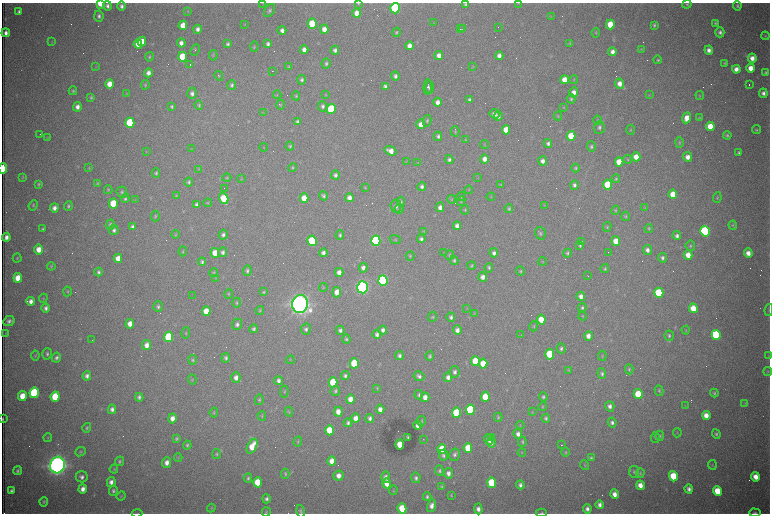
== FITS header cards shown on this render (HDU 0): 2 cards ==
NAXIS1  =                 1536 /fastest changing axis
NAXIS2  =                 1023 /next to fastest changing axis

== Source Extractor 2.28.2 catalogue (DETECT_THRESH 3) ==
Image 1536 x 1023 px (HDU 0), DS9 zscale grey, zoomed out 1/2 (1 PNG px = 2 x 2 image px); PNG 772 x 516 px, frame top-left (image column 1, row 1022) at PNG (2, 3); each listed source drawn as its Kron ellipse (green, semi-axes under 4 px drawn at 4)
Background 3040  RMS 34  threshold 102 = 3 sigma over >= 5 px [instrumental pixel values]
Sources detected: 543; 91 cannot appear on this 1/2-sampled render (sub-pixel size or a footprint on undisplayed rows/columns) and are neither listed nor drawn; the other 452 listed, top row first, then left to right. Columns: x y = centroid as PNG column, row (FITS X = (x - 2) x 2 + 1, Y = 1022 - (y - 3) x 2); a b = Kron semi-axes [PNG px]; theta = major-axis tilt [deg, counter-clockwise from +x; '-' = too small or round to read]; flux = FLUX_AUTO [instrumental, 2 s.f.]
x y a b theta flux
263 3 3 2 - 2.8e+03
358 3 4 3 - 6.2e+03
519 3 3 2 - 3.1e+03
101 4 4 3 - 1.8e+05
687 4 4 4 - 9.0e+03
465 5 4 4 - 1.3e+04
107 6 5 4 - 2.5e+04
122 6 4 4 - 2.3e+04
737 6 4 4 - 1.3e+04
395 8 5 4 - 1.0e+06
269 10 7 5 55 1.6e+04
188 11 4 3 - 6.5e+03
19 12 4 3 - 1.9e+04
357 13 5 4 - 7.5e+04
99 16 5 4 - 2.1e+04
551 16 4 2 - 4.4e+03
434 23 4 2 - 4.2e+03
715 23 4 3 - 9.7e+03
312 24 5 4 - 2.5e+05
610 24 5 4 - 1.8e+05
183 25 5 4 - 1.0e+05
245 25 4 3 - 4.9e+03
654 25 4 3 - 1.1e+04
498 27 2 1 - 1.9e+03
198 29 4 4 - 3.0e+04
324 29 4 4 - 5.9e+04
460 29 2 1 - 2.9e+03
463 29 2 1 - 2.5e+03
282 30 4 4 - 3.0e+04
397 32 5 3 - 9.4e+03
720 32 5 4 - 2.1e+04
6 33 4 3 - 3.5e+04
596 33 5 3 - 7.6e+03
765 36 4 3 - 6.3e+03
52 42 3 2 - 4.1e+03
142 42 5 4 - 1.2e+05
181 43 4 4 - 3.6e+04
570 43 4 3 - 7.7e+03
138 44 5 4 - 6.6e+04
228 44 4 3 - 1.7e+04
268 44 4 3 - 2.2e+04
409 46 4 4 - 4.7e+04
254 47 5 3 - 7.2e+03
641 49 4 4 - 6.1e+03
195 50 6 3 63 1.0e+04
304 50 4 4 - 4.4e+04
335 50 4 4 - 2.5e+04
709 50 4 4 - 3.3e+04
613 52 4 4 - 4.1e+04
213 55 5 4 - 8.9e+03
439 55 4 4 - 4.5e+04
499 56 4 4 - 3.8e+04
149 57 4 3 - 8.5e+03
183 57 5 4 - 2.7e+05
752 58 4 4 - 5.1e+04
658 60 4 4 - 1.1e+04
326 63 5 4 - 1.4e+04
725 63 4 4 - 9.0e+03
190 65 2 1 - 2.1e+05
96 67 3 2 - 3.9e+03
289 67 4 3 - 8.7e+03
473 67 3 2 - 4.1e+03
751 68 4 4 - 8.0e+04
736 69 4 4 - 5.0e+04
272 71 2 1 - 1.9e+03
148 73 4 4 - 3.8e+04
766 73 4 3 - 1.1e+04
219 76 5 4 - 8.9e+03
395 76 4 4 - 2.3e+04
302 80 5 4 - 1.6e+04
564 80 4 4 - 9.2e+04
574 80 4 3 - 5.5e+03
110 84 5 4 - 9.8e+04
620 84 5 4 - 5.8e+04
749 84 2 1 - 4.9e+03
145 85 5 3 - 7.8e+03
232 85 5 4 - 1.6e+04
385 86 4 3 - 2.1e+04
428 87 7 3 88 1.4e+04
430 88 6 3 89 1.8e+04
73 91 4 3 - 9.4e+03
574 92 5 4 - 5.0e+04
126 93 4 3 - 4.4e+03
192 93 6 4 89 2.6e+04
763 93 4 4 - 2.6e+04
277 95 4 3 - 6.2e+03
325 95 3 2 - 3.4e+03
649 95 4 2 - 3.8e+03
296 96 4 4 - 9.6e+03
700 96 4 4 - 7.4e+03
91 97 4 3 - 1.1e+04
571 99 4 4 - 1.1e+04
470 100 4 4 - 1.9e+04
438 102 4 4 - 4.3e+04
199 105 5 4 - 1.1e+04
281 105 5 3 - 6.3e+03
171 106 4 3 - 1.3e+04
323 106 5 4 - 1.9e+04
77 107 4 4 - 3.9e+04
564 107 4 3 - 5.5e+03
331 109 5 4 - 5.3e+05
263 113 3 2 - 3.8e+03
495 114 5 5 - 3.0e+04
498 116 5 4 - 2.8e+04
558 116 4 4 - 6.3e+03
687 118 5 4 - 8.1e+04
699 118 4 3 - 5.3e+03
597 120 4 3 - 6.2e+03
427 121 5 4 - 1.2e+04
297 122 4 3 - 1.5e+04
130 123 5 4 - 5.4e+05
421 124 5 4 - 5.8e+04
710 126 5 4 - 1.4e+05
599 127 6 5 - 1.9e+04
506 130 5 4 - 1.2e+05
630 130 5 4 - 7.8e+03
756 130 4 4 - 9.1e+03
455 131 5 3 - 7.5e+03
40 134 3 1 - 7.0e+03
727 135 4 4 - 1.1e+04
438 136 5 4 - 1.7e+04
571 136 5 4 - 2.0e+05
47 138 4 4 - 6.4e+03
465 140 4 4 - 7.2e+03
679 142 5 3 - 9.3e+03
548 143 4 4 - 1.9e+04
484 144 4 3 - 4.7e+03
290 146 4 4 - 1.1e+04
264 147 4 3 - 4.3e+03
591 147 5 4 - 1.4e+04
192 149 4 3 - 4.8e+03
146 151 4 2 - 3.8e+03
391 151 6 4 -19 6.1e+04
739 153 3 3 - 1.4e+04
636 157 4 4 - 8.8e+04
688 157 5 4 - 4.7e+04
485 159 5 4 - 4.6e+04
628 159 4 3 - 7.2e+03
449 160 4 4 - 1.7e+04
406 161 4 3 - 5.3e+03
543 161 4 4 - 3.5e+04
619 162 4 4 - 1.2e+05
418 163 3 3 - 3.8e+03
89 168 3 3 - 5.3e+03
293 168 4 4 - 9.5e+03
576 168 4 4 - 1.1e+04
3 169 5 2 - 3.0e+05
199 169 4 4 - 6.8e+03
156 173 4 4 - 1.3e+04
335 175 4 4 - 2.0e+04
23 177 4 3 - 6.3e+03
478 177 3 2 - 3.5e+03
227 178 4 3 - 6.9e+03
241 179 4 3 - 5.5e+03
616 179 4 4 - 9.0e+03
189 182 4 3 - 1.3e+04
39 184 3 3 - 9.5e+03
97 184 4 3 - 8.9e+03
501 185 4 3 - 6.2e+03
574 185 4 4 - 2.0e+04
607 185 5 4 - 2.7e+05
422 186 4 4 - 2.2e+04
224 188 2 1 - 4.6e+03
365 188 4 4 - 6.3e+03
108 190 4 4 - 7.3e+03
469 190 4 3 - 5.3e+03
122 192 5 5 - 1.4e+04
673 194 5 4 - 1.6e+05
176 195 4 4 - 7.2e+03
323 196 5 4 - 1.5e+04
461 197 4 4 - 7.8e+03
491 197 4 3 - 4.6e+03
125 198 5 4 - 1.4e+04
224 198 6 4 -74 2.3e+05
304 198 5 4 - 1.2e+05
349 198 4 4 - 4.1e+04
717 198 5 4 - 9.0e+03
452 199 4 3 - 5.6e+03
135 200 4 2 - 4.4e+03
461 201 5 3 - 7.1e+03
401 202 5 4 - 9.0e+03
113 203 5 4 - 2.3e+05
208 203 4 3 - 6.2e+03
33 205 5 4 - 8.6e+03
197 205 4 4 - 2.2e+04
544 205 4 3 - 4.8e+03
68 206 4 3 - 1.2e+04
396 206 6 5 - 2.4e+04
440 207 5 4 - 3.4e+04
54 208 4 4 - 3.4e+04
645 208 4 3 - 5.5e+03
399 209 4 4 - 9.8e+03
509 209 4 4 - 1.1e+04
465 210 4 3 - 7.0e+03
616 210 5 4 - 8.6e+03
155 216 5 4 - 9.5e+03
626 216 5 4 - 9.2e+03
110 225 5 4 - 1.8e+04
733 225 4 4 - 7.7e+03
457 226 4 4 - 3.5e+04
133 227 4 4 - 2.7e+04
607 227 5 3 - 7.7e+03
649 228 4 4 - 8.9e+03
43 229 3 3 - 1.1e+04
114 230 5 4 - 2.1e+04
424 231 4 3 - 5.5e+03
705 231 5 4 - 1.2e+06
540 233 6 5 - 1.5e+04
175 234 4 3 - 5.7e+03
223 235 5 4 - 2.2e+04
340 235 4 4 - 1.5e+04
677 236 4 4 - 2.3e+04
6 237 4 3 - 3.4e+04
395 239 5 4 - 8.4e+03
421 239 4 4 - 2.1e+04
312 241 5 4 - 7.1e+05
376 241 5 4 - 1.6e+06
581 241 4 2 - 3.7e+03
616 241 5 4 - 9.2e+04
580 245 4 3 - 1.3e+04
690 246 5 4 - 1.1e+04
39 249 5 4 - 7.8e+04
647 250 5 4 - 3.2e+04
183 251 5 3 - 7.2e+03
223 252 5 4 - 2.1e+04
608 252 2 1 - 4.0e+03
215 253 5 4 - 1.0e+05
323 253 4 3 - 2.9e+04
444 253 3 3 - 5.6e+03
494 253 4 4 - 2.6e+04
567 253 4 4 - 1.3e+04
748 253 4 4 - 5.4e+04
450 255 4 3 - 8.7e+03
688 255 5 4 - 8.0e+04
410 256 5 4 - 7.4e+03
17 258 4 3 - 7.0e+03
118 258 4 4 - 7.5e+04
662 258 5 4 - 1.9e+04
454 260 4 4 - 1.2e+04
202 262 4 3 - 1.5e+04
542 262 4 3 - 4.3e+03
51 266 4 3 - 6.9e+03
471 266 4 4 - 9.5e+03
363 268 5 4 - 3.4e+04
489 268 5 4 - 1.3e+04
605 269 4 3 - 1.1e+04
247 271 5 4 - 1.5e+04
521 271 4 4 - 9.1e+03
99 272 4 3 - 1.7e+04
339 272 4 4 - 4.1e+04
214 273 4 4 - 7.8e+03
588 276 2 1 - 5.6e+03
483 277 5 4 - 3.8e+04
18 278 5 4 - 1.1e+05
216 278 3 3 - 4.4e+03
383 280 5 4 - 1.7e+06
323 287 4 3 - 4.9e+03
362 287 6 5 - 3.6e+06
68 291 5 4 - 9.0e+03
264 292 4 3 - 9.4e+03
337 292 5 4 - 7.0e+04
659 293 5 4 - 3.7e+05
228 294 5 4 - 8.6e+03
193 296 2 1 - 3.3e+03
581 296 4 4 - 3.8e+04
43 298 5 3 - 6.0e+03
31 301 4 3 - 3.7e+04
237 303 5 4 - 1.1e+04
300 304 9 8 - 9.1e+06
158 306 5 4 - 1.6e+04
46 308 4 3 - 2.2e+04
467 308 3 2 - 3.1e+03
582 308 4 4 - 1.3e+04
693 308 5 4 - 1.4e+05
260 310 4 4 - 8.5e+03
769 310 6 3 81 8.4e+03
206 311 5 4 - 1.2e+05
474 313 4 2 - 4.6e+03
583 316 4 3 - 6.0e+03
433 317 5 4 - 1.0e+04
451 317 4 4 - 1.9e+04
541 319 5 4 - 1.2e+05
9 321 6 5 - 2.4e+04
130 324 5 4 - 7.0e+04
237 324 6 5 - 2.3e+04
534 326 5 4 - 9.1e+03
254 329 4 4 - 1.6e+04
306 329 6 5 - 2.0e+04
340 330 4 4 - 2.2e+04
383 330 4 4 - 2.7e+04
457 330 5 4 - 3.6e+04
686 330 4 3 - 6.3e+03
5 333 4 3 - 4.2e+03
186 333 6 3 86 7.8e+03
377 334 4 4 - 2.4e+04
521 334 2 1 - 3.4e+03
716 335 5 4 - 8.8e+05
588 336 5 4 - 5.1e+04
669 336 5 4 - 1.4e+04
169 337 5 4 - 5.2e+05
346 339 4 4 - 1.1e+04
92 340 2 1 - 2.2e+03
147 345 5 4 - 4.9e+04
561 348 5 4 - 1.7e+04
47 354 6 5 - 1.6e+04
550 354 5 4 - 3.3e+05
35 356 5 3 - 5.9e+03
399 356 4 4 - 1.8e+04
430 356 5 4 - 1.4e+04
602 356 5 3 - 6.8e+03
769 356 4 2 - 3.9e+03
56 358 5 4 - 2.0e+04
226 358 4 4 - 1.5e+04
193 360 5 3 - 1.1e+04
290 360 4 3 - 4.9e+03
475 361 5 4 - 2.5e+05
354 363 5 4 - 3.1e+05
483 364 5 4 - 1.5e+05
629 369 5 3 - 1.1e+04
569 370 4 3 - 5.5e+03
455 372 6 5 - 2.5e+04
768 372 4 3 - 5.9e+03
602 373 5 4 - 1.5e+04
87 376 4 4 - 2.7e+04
345 376 4 4 - 1.9e+04
419 376 5 4 - 2.2e+04
448 377 5 4 - 3.4e+04
236 378 5 4 - 3.8e+04
192 380 5 3 - 6.9e+03
278 381 4 3 - 2.4e+04
333 382 5 4 - 2.8e+05
377 388 3 3 - 6.7e+03
335 391 5 4 - 1.6e+04
659 391 5 3 - 1.0e+04
284 392 6 3 84 8.5e+03
34 393 5 4 - 9.3e+05
714 393 4 4 - 1.2e+04
638 394 5 4 - 2.7e+05
419 395 4 4 - 1.3e+04
22 396 5 4 - 1.2e+05
55 397 5 4 - 3.3e+05
139 397 4 3 - 1.8e+04
425 397 4 4 - 5.6e+04
485 397 5 4 - 1.7e+05
543 397 4 3 - 1.4e+04
350 399 5 4 - 7.2e+04
259 400 5 3 - 1.0e+04
745 403 3 2 - 3.9e+03
543 406 4 3 - 6.8e+03
610 406 5 4 - 3.2e+04
685 406 4 2 - 3.7e+03
112 409 5 4 - 2.8e+04
380 409 4 4 - 4.3e+04
470 410 5 4 - 7.2e+05
214 412 5 4 - 8.5e+03
289 412 5 4 - 8.2e+03
338 412 5 4 - 6.1e+04
532 412 4 3 - 5.0e+03
456 413 5 4 - 4.2e+05
706 415 4 4 - 7.4e+04
262 416 5 3 - 7.1e+03
498 417 4 4 - 9.5e+03
172 418 5 4 - 5.1e+04
356 418 5 4 - 6.5e+04
370 418 4 4 - 2.2e+04
546 418 4 4 - 1.3e+04
3 419 4 1 - 6.9e+03
421 421 5 4 - 1.0e+04
348 423 4 3 - 1.9e+04
612 423 5 4 - 2.2e+04
418 425 4 3 - 4.2e+04
520 425 4 4 - 7.1e+03
87 428 5 4 - 1.1e+04
329 430 5 4 - 2.5e+05
677 433 4 2 - 3.6e+03
518 434 5 4 - 3.6e+04
716 434 5 4 - 1.4e+04
660 436 5 4 - 9.7e+03
408 437 3 2 - 8.6e+03
491 437 2 1 - 1.4e+05
48 438 4 3 - 6.3e+03
177 438 4 3 - 1.1e+04
655 438 5 4 - 9.5e+03
424 439 2 1 - 2.0e+03
489 439 5 4 - 4.3e+04
298 442 5 3 - 6.3e+03
491 442 5 3 - 3.1e+04
522 442 5 4 - 1.0e+04
187 445 4 4 - 1.0e+04
400 445 5 4 - 1.4e+05
562 445 2 1 - 6.3e+03
252 446 8 4 63 1.2e+05
468 448 5 4 - 2.3e+05
442 449 5 4 - 1.8e+05
80 452 6 4 24 1.1e+04
566 452 5 4 - 8.7e+03
522 453 4 2 - 5.1e+03
217 454 5 4 - 9.8e+03
443 455 6 4 -89 1.6e+04
455 455 6 5 - 2.1e+04
178 458 4 3 - 5.6e+03
591 458 4 3 - 1.3e+04
120 461 5 4 - 1.2e+04
332 461 5 4 - 7.8e+04
167 463 5 4 - 4.3e+04
57 465 8 7 - 7.9e+06
584 465 5 4 - 8.3e+03
712 465 5 3 - 7.0e+03
114 469 4 3 - 6.8e+03
17 471 4 4 - 1.5e+04
439 471 5 4 - 1.5e+04
634 472 6 5 - 1.4e+04
448 473 5 4 - 3.5e+04
640 473 5 4 - 9.1e+03
285 474 5 3 - 1.0e+04
339 476 5 5 - 4.6e+04
673 476 5 4 - 2.5e+05
82 477 6 5 - 2.7e+04
386 477 6 4 -89 2.8e+04
755 477 5 4 - 7.9e+04
248 478 4 4 - 1.3e+04
416 478 5 4 - 1.9e+04
111 482 5 4 - 3.4e+04
258 482 5 4 - 2.0e+05
387 483 5 4 - 1.4e+05
492 483 5 4 - 5.1e+05
520 485 4 4 - 2.3e+04
640 485 4 4 - 6.9e+04
442 486 4 4 - 9.1e+03
83 489 4 4 - 4.5e+04
689 489 4 3 - 2.7e+04
393 490 5 3 - 6.0e+03
11 491 4 3 - 1.9e+04
113 491 5 4 - 1.6e+04
717 491 5 4 - 2.0e+05
614 494 5 4 - 5.1e+04
451 495 3 2 - 6.7e+03
121 496 5 2 - 5.6e+03
427 497 4 3 - 1.4e+04
266 499 4 4 - 2.0e+04
44 502 5 3 - 1.0e+04
600 505 4 3 - 2.8e+04
432 506 6 4 75 4.2e+04
211 508 4 4 - 7.1e+03
402 508 5 4 - 2.1e+05
478 509 5 4 - 3.5e+04
587 509 5 4 - 2.8e+04
300 511 6 4 -77 1.4e+04
266 512 4 3 - 6.9e+03
137 513 5 2 - 5.1e+03
541 513 5 3 - 9.3e+03
755 513 6 3 -2 1.4e+04
At the frame edge (FLAGS 8, measured only in part): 10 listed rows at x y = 263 3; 358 3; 101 4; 3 169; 769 310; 3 419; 300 511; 137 513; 541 513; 755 513
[91 sub-pixel or undisplayed-footprint detections neither listed nor drawn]